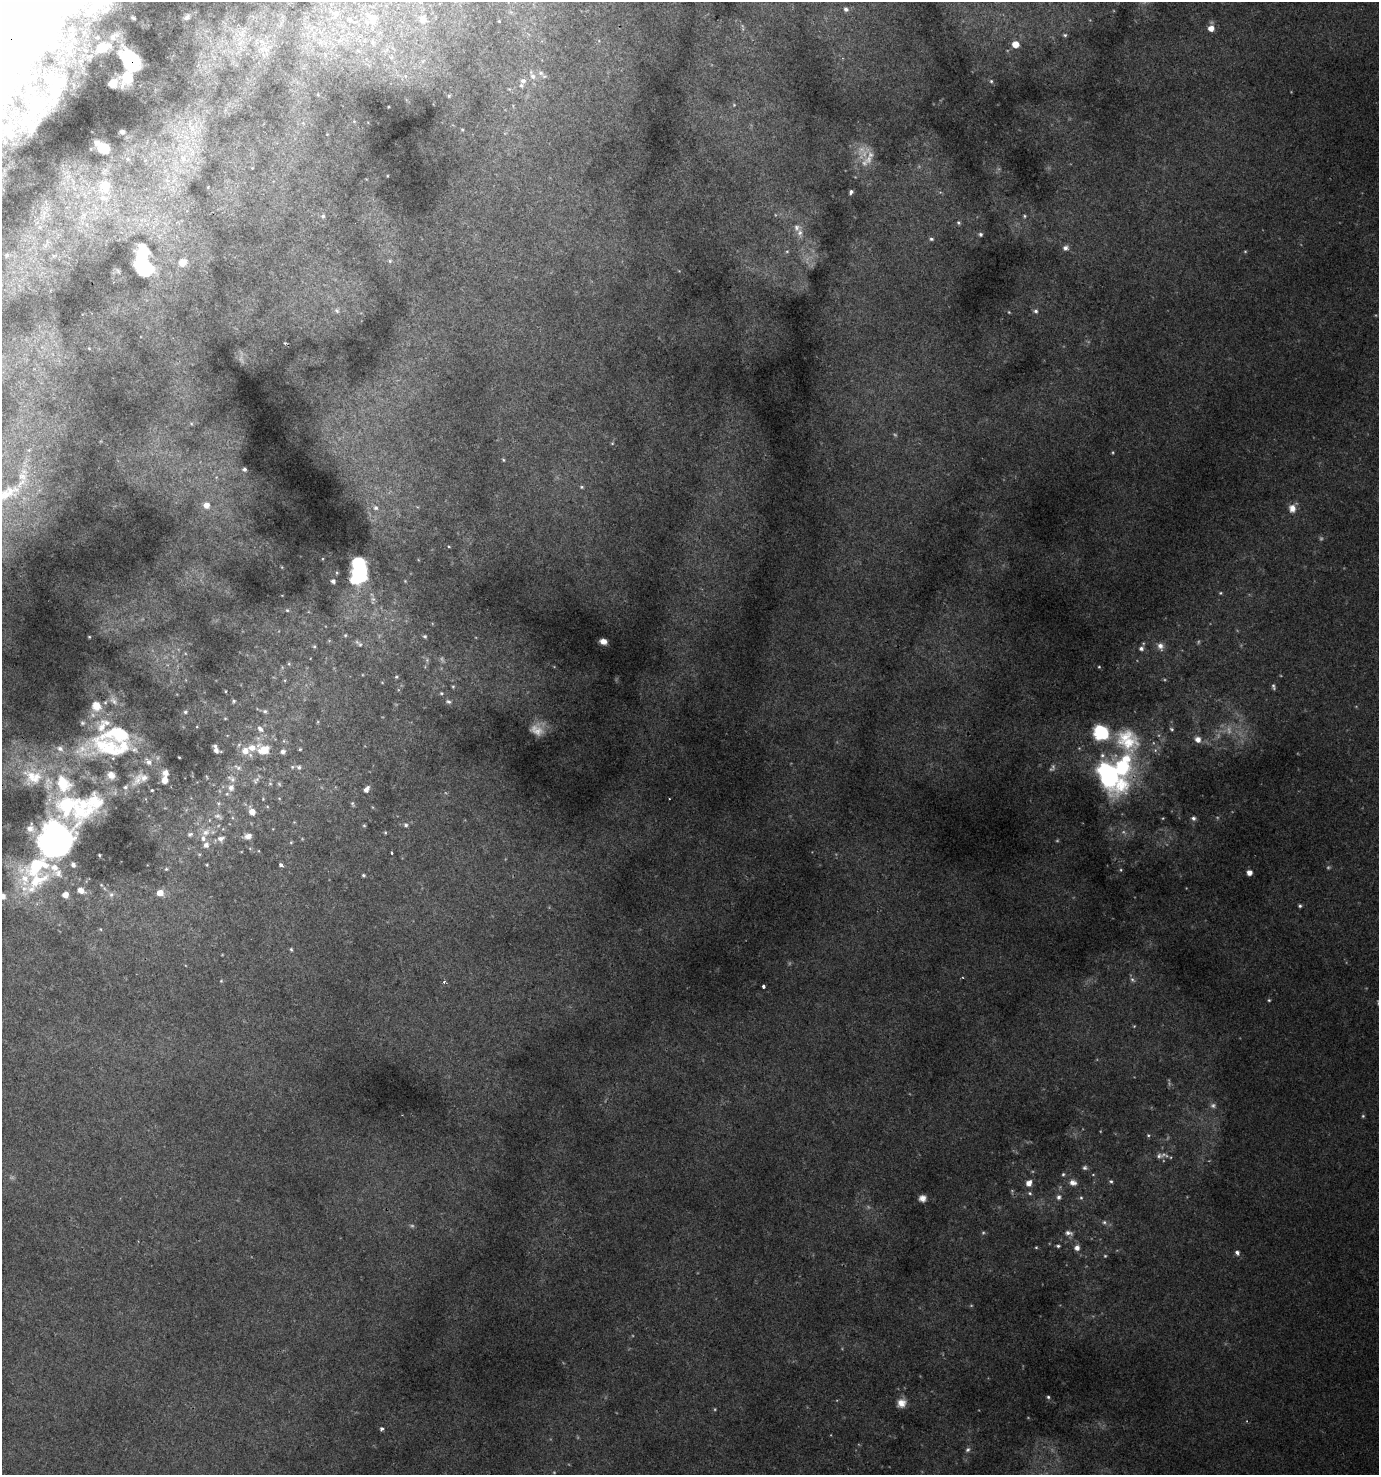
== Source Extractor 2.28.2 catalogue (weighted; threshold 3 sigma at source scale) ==
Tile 11 of 4 x 4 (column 3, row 3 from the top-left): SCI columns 3070-4446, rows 1537-3009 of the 6070 x 6007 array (HDU 1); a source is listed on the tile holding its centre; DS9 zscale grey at full resolution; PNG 1381 x 1477 px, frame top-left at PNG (2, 2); no overlay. Shown black and unused: <1% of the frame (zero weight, under 2 of 3 exposures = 3% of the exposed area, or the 3 px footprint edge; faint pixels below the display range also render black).
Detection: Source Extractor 2.28.2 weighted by HDU 2 'WHT'; one run over the whole footprint, this tile lists its part. Background 0.0145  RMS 0.0048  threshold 0.0217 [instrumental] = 3 sigma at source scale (4.5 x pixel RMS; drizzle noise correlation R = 1.50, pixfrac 1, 0.0396/0.0396 arcsec/px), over >= 5 px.
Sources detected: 252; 32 too faint to see at this stretch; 1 inside a brighter object's white glare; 2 cosmic-ray / hot-pixel residue — not listed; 23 inside a brighter listed object's ellipse — not listed separately; the other 194 listed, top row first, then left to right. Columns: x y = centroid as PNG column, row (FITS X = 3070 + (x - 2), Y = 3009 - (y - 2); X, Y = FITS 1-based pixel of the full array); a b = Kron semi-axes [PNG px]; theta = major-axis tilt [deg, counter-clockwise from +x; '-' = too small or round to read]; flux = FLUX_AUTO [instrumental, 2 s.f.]
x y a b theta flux
99 2 26 15 47 8.5
846 9 7 5 -44 1.7
336 13 11 10 - 3.6
187 17 9 5 37 1.2
373 19 15 10 86 6.5
422 19 12 11 - 5.9
349 20 8 6 -46 1.7
499 21 4 4 - 0.53
1211 28 6 5 - 4.6
242 33 14 9 70 5.3
1065 35 5 4 - 0.77
373 42 8 6 -83 1.3
1015 44 5 5 - 7.2
102 47 9 6 25 4.1
266 49 17 9 -43 5.8
386 50 9 4 45 1.3
391 57 7 6 - 1.6
423 61 8 6 23 1.8
130 62 19 13 -58 28
541 73 8 7 - 1.8
532 75 16 7 -63 3.8
405 76 6 5 - 1.2
127 78 8 7 - 13
523 81 9 9 - 2.5
991 81 5 5 - 0.7
60 83 19 12 53 4.7
113 84 7 6 - 3.3
509 89 5 5 - 0.64
449 96 6 4 63 0.71
734 105 6 5 - 0.7
191 127 23 9 -62 7.2
462 130 4 4 - 0.51
122 132 4 3 - 0.88
103 148 11 7 -38 12
183 158 14 9 -64 5.8
128 159 5 4 - 0.52
869 159 16 10 80 5.1
252 168 3 2 - 0.32
387 176 2 2 - 0.28
105 186 21 16 86 8.2
851 192 5 4 - 1.1
323 216 6 5 - 1.1
1024 216 5 4 - 0.63
959 223 5 4 - 0.83
797 228 13 10 -4 3.6
980 234 5 4 - 1.1
931 239 6 4 -1 0.81
1066 248 7 6 - 2
1245 251 4 4 - 0.52
143 253 18 11 87 21
390 261 5 5 - 0.92
183 262 13 11 32 5.5
145 268 14 10 -26 43
337 310 8 7 - 1.7
1036 311 6 6 - 1.3
1009 312 4 3 - 0.43
285 343 4 3 - 0.42
191 423 5 4 - 0.58
612 443 4 4 - 0.47
29 450 6 5 - 0.94
1113 452 5 4 - 0.49
503 460 5 4 - 0.51
244 469 4 3 - 1
582 487 6 4 -14 0.72
5 495 83 20 32 35
206 505 7 7 - 4.2
376 508 8 8 - 2.3
1292 508 12 9 65 4.1
449 546 4 3 - 0.37
360 566 17 10 -70 43
333 581 4 4 - 1.6
405 581 6 3 -46 0.45
1220 593 5 4 - 0.54
373 599 8 6 63 1.6
287 610 5 5 - 0.67
345 635 6 4 67 0.68
425 636 5 5 - 0.74
89 637 3 2 - 0.38
603 641 7 5 -16 2.9
360 644 7 7 - 1.4
314 646 5 4 - 0.71
1160 646 11 8 -66 2.7
1141 648 5 5 - 1.5
289 664 5 5 - 0.64
282 667 6 4 -73 0.57
1099 667 4 4 - 0.41
396 677 5 4 - 0.57
382 682 4 3 - 0.32
453 686 5 4 - 0.64
1273 687 7 4 -77 0.96
225 691 3 3 - 0.4
441 693 6 5 - 0.7
114 701 13 7 -36 2.4
233 701 5 5 - 0.83
448 702 8 6 -14 1.3
96 706 13 12 - 6.3
265 711 7 6 - 1.2
185 712 5 5 - 0.86
225 718 4 4 - 0.46
318 722 5 3 - 0.46
82 723 6 5 - 0.81
103 725 28 14 54 11
260 729 11 7 -49 2.5
1172 729 6 4 -40 0.72
1198 739 7 6 - 3.5
1128 740 50 32 -84 33
111 747 61 18 -1 39
216 749 8 5 -63 2.7
300 749 4 4 - 0.5
263 750 18 13 -4 11
245 751 14 9 -41 5.5
283 751 7 6 - 1.7
179 757 3 2 - 0.4
238 767 14 6 -32 2.3
299 767 7 6 - 1.3
165 772 7 6 - 2.8
111 775 11 9 -40 3.4
1109 775 42 24 -52 75
33 777 31 25 -4 22
207 777 5 3 - 0.43
138 779 27 11 57 6.7
232 779 13 7 -28 2.3
165 780 7 7 - 3.8
256 780 12 6 52 1.6
270 784 6 5 - 0.86
279 784 6 5 - 0.69
231 788 9 7 85 2.8
366 789 7 5 53 2.2
152 790 3 3 - 0.52
279 798 5 3 - 0.37
263 799 4 4 - 0.4
218 803 7 6 - 1.1
352 804 7 4 -70 0.75
79 806 57 29 6 56
252 812 9 6 -64 4.2
218 816 13 6 -23 2
1163 818 4 3 - 0.42
1193 818 6 6 - 1.5
209 820 6 3 -72 0.55
364 825 5 4 - 0.56
406 825 6 5 - 1.1
206 832 13 10 35 4.4
385 832 4 4 - 0.49
190 834 8 6 17 1.2
248 836 8 6 16 2.8
221 838 9 7 14 2.3
55 841 34 30 73 140
291 842 5 4 - 0.51
206 845 8 7 - 2.2
392 853 3 3 - 0.96
99 855 3 3 - 0.52
207 865 4 3 - 0.45
281 865 4 3 - 3.6
37 869 62 36 61 78
166 869 6 5 - 0.68
1121 870 5 4 - 0.52
1249 872 4 4 - 3.4
363 875 4 4 - 0.72
81 890 9 6 -26 4
160 893 6 6 - 5.4
111 894 8 7 - 1.5
65 895 5 5 - 5
1300 906 4 4 - 0.83
291 949 5 4 - 0.66
962 977 4 2 - 0.5
1132 980 8 6 -49 1.2
221 981 4 4 - 0.46
763 986 3 3 - 2
1269 1000 4 3 - 0.55
1134 1026 5 3 - 0.37
1213 1105 9 7 -22 1.6
1363 1116 5 5 - 0.6
1148 1135 5 4 - 0.57
1159 1156 10 7 -12 1.8
1085 1168 6 6 - 1
1063 1174 5 4 - 0.68
1093 1175 5 3 - 0.43
1111 1181 5 4 - 0.76
1029 1183 6 5 - 3.7
1073 1183 10 7 -11 2.7
1030 1193 6 4 -28 0.81
1059 1197 6 5 - 1.5
922 1198 7 7 - 2.6
1081 1198 5 5 - 0.71
1104 1222 7 6 - 1.2
1069 1233 12 6 -11 1.9
1058 1246 5 3 - 0.77
1077 1248 6 5 - 2.6
1237 1253 6 5 - 1.5
1105 1256 4 4 - 0.5
1048 1397 4 4 - 0.72
901 1403 10 9 - 4.4
382 1429 4 3 - 1.5
968 1450 7 6 - 1.2
Overlapping masked pixels (flux is a lower limit): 1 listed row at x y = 130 62
Isophote crosses this tile's border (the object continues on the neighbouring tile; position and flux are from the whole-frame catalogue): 2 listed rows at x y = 99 2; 5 495